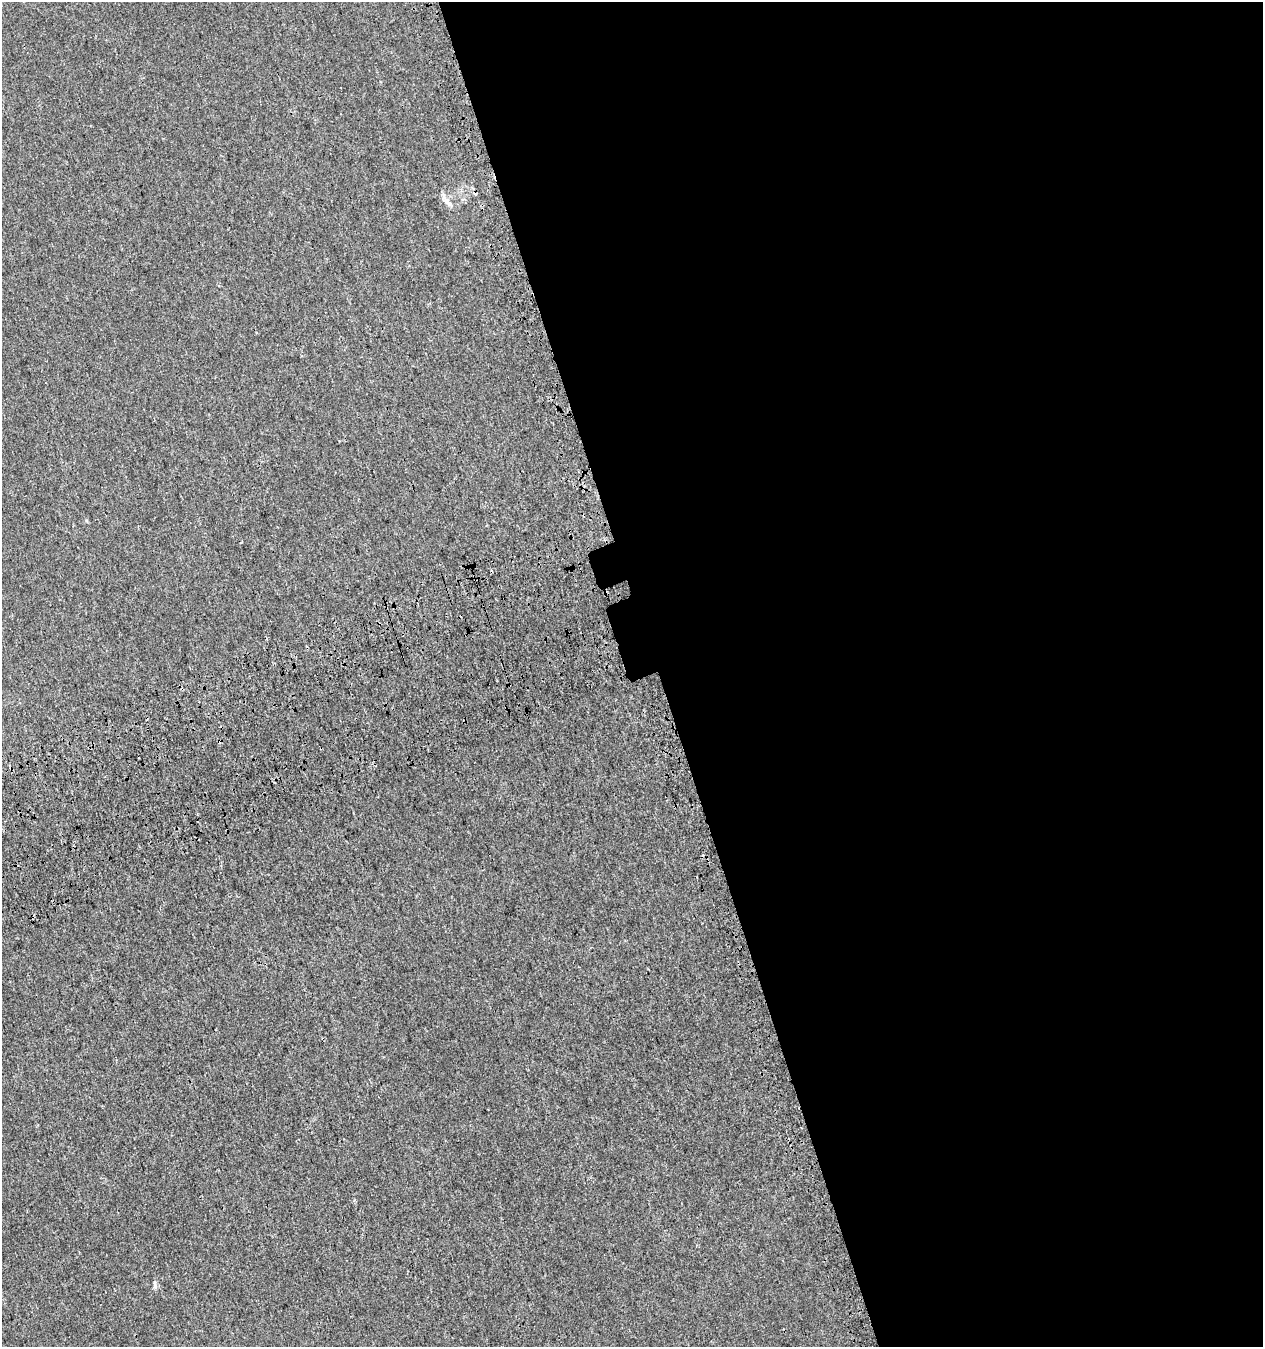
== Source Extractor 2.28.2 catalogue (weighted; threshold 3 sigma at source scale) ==
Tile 8 of 4 x 4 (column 4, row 2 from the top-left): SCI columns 3970-5230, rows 2820-4164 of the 5469 x 5636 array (HDU 1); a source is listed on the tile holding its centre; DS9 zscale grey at full resolution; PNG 1265 x 1349 px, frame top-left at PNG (2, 2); no overlay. Shown black and unused: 48% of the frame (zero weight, under 3 of 4 exposures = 9% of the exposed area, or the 3 px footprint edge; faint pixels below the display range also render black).
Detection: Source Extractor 2.28.2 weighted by HDU 2 'WHT'; one run over the whole footprint, this tile lists its part. Background 2.45e-04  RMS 0.0027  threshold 0.012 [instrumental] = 3 sigma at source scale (4.5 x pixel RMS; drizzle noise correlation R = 1.50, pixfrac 1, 0.0396/0.0396 arcsec/px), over >= 5 px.
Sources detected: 3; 1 cosmic-ray / hot-pixel residue — not listed; the other 2 listed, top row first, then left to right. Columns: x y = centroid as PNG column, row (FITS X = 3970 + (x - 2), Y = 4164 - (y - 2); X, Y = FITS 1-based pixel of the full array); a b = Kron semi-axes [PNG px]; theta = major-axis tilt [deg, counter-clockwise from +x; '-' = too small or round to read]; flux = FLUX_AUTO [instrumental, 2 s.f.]
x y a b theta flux
447 201 23 6 -49 1.7
155 1284 13 4 -83 0.65